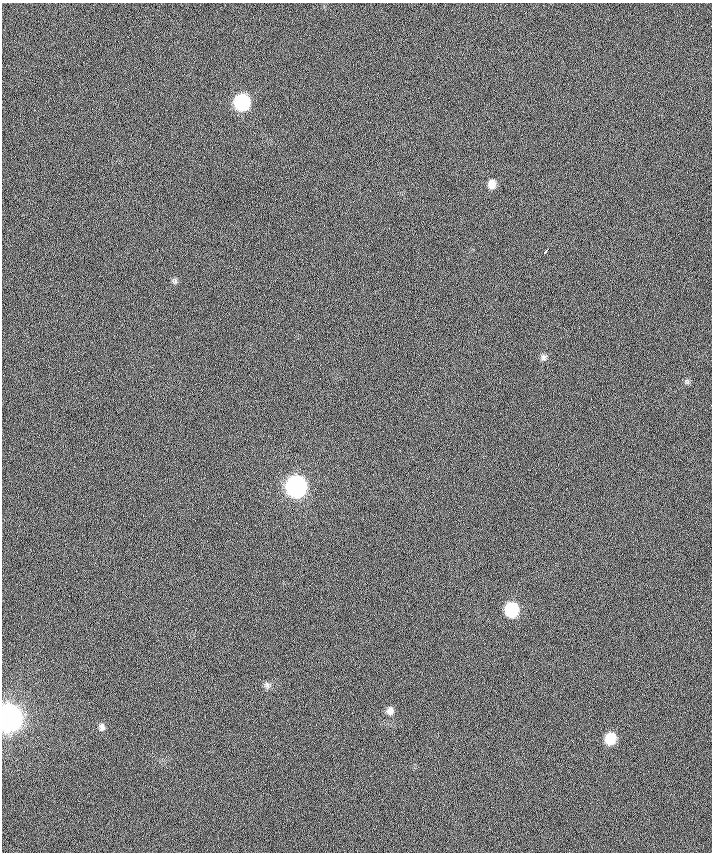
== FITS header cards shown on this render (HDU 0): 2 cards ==
NAXIS1  =                  710 /
NAXIS2  =                  850 /

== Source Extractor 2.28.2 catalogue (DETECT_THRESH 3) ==
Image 710 x 850 px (HDU 0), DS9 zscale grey, 1 PNG px = 1 image px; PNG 714 x 854 px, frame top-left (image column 1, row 850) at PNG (2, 3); no overlay
Background -0.408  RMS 18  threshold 53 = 3 sigma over >= 5 px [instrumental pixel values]
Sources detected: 13; all 13 listed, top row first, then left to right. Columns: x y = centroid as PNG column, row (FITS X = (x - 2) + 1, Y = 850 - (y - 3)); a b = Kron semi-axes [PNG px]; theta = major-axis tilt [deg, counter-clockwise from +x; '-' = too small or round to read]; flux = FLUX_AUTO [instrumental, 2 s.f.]
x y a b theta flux
242 102 10 10 - 1.5e+05
492 184 9 8 - 9.5e+03
546 251 6 2 48 3.0e+03
175 281 8 7 - 2.8e+03
543 357 9 8 - 4.0e+03
687 381 7 4 -19 2.2e+03
296 486 11 10 - 4.7e+05
512 609 10 9 - 7.4e+04
267 685 9 8 - 3.9e+03
390 711 10 9 - 6.4e+03
8 718 12 10 87 1.4e+06
102 727 10 7 87 4.4e+03
610 738 10 9 - 3.3e+04
At the frame edge (FLAGS 8, measured only in part): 1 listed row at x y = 8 718